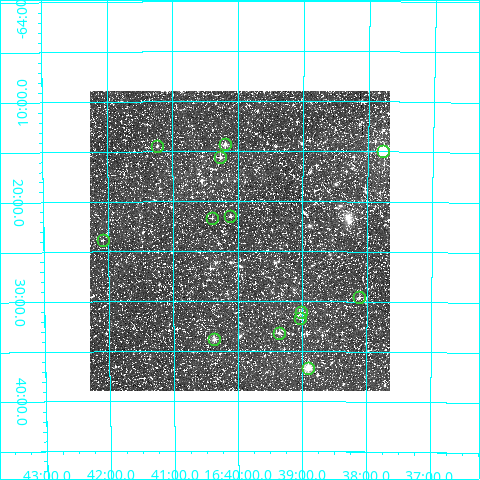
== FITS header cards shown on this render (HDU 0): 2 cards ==
NAXIS1  =                  300
NAXIS2  =                  300

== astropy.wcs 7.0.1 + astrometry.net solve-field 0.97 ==
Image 300 x 300 px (HDU 0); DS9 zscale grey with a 90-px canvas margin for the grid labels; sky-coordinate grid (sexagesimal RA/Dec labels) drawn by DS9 from the SOLVED WCS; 13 Tycho-2 reference stars matched to detected sources circled (green)
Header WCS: RA---TAN/DEC--TAN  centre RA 16:39:58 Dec -64:24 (249.99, -64.40 deg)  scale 6 arcsec/px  FOV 30.0' x 30.0'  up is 0 deg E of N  parity normal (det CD < 0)
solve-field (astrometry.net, Tycho-2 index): VERIFIED the header's WCS against the Tycho-2 star catalogue (12 matches, 0 conflicts) and refined it, rather than solving blind
Solved WCS: RA---TAN-SIP/DEC--TAN-SIP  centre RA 16:39:58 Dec -64:24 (249.99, -64.40 deg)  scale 6.01 arcsec/px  FOV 30.0' x 30.0'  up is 0 deg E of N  parity normal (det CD < 0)
The solver's refit moves the header's centre by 1.8 arcsec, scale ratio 1.001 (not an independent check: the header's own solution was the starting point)
Tycho-2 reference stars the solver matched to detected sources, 13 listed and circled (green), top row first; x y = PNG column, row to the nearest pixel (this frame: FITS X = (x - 90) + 1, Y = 300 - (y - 91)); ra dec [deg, ICRS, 3 dp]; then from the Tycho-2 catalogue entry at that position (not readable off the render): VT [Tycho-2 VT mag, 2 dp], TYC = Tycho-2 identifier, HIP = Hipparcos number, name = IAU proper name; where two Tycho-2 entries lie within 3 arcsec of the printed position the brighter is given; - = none
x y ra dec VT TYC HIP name
225 144 250.050 -64.239 10.41 9046-304-1 - -
157 146 250.308 -64.241 10.68 9046-224-1 - -
383 151 249.443 -64.249 7.72 9046-300-1 81422 -
220 157 250.067 -64.260 10.70 9046-464-1 - -
230 216 250.028 -64.359 10.93 9046-180-1 - -
212 218 250.098 -64.361 11.59 9046-102-1 - -
103 240 250.521 -64.397 11.41 9046-580-1 - -
359 297 249.530 -64.493 10.56 9046-144-1 - -
301 312 249.753 -64.519 10.27 9046-198-1 - -
300 318 249.757 -64.528 10.32 9046-222-1 - -
279 333 249.839 -64.553 10.59 9046-4-1 - -
214 339 250.092 -64.564 9.78 9046-652-1 - -
308 368 249.726 -64.611 9.05 9046-534-1 - -